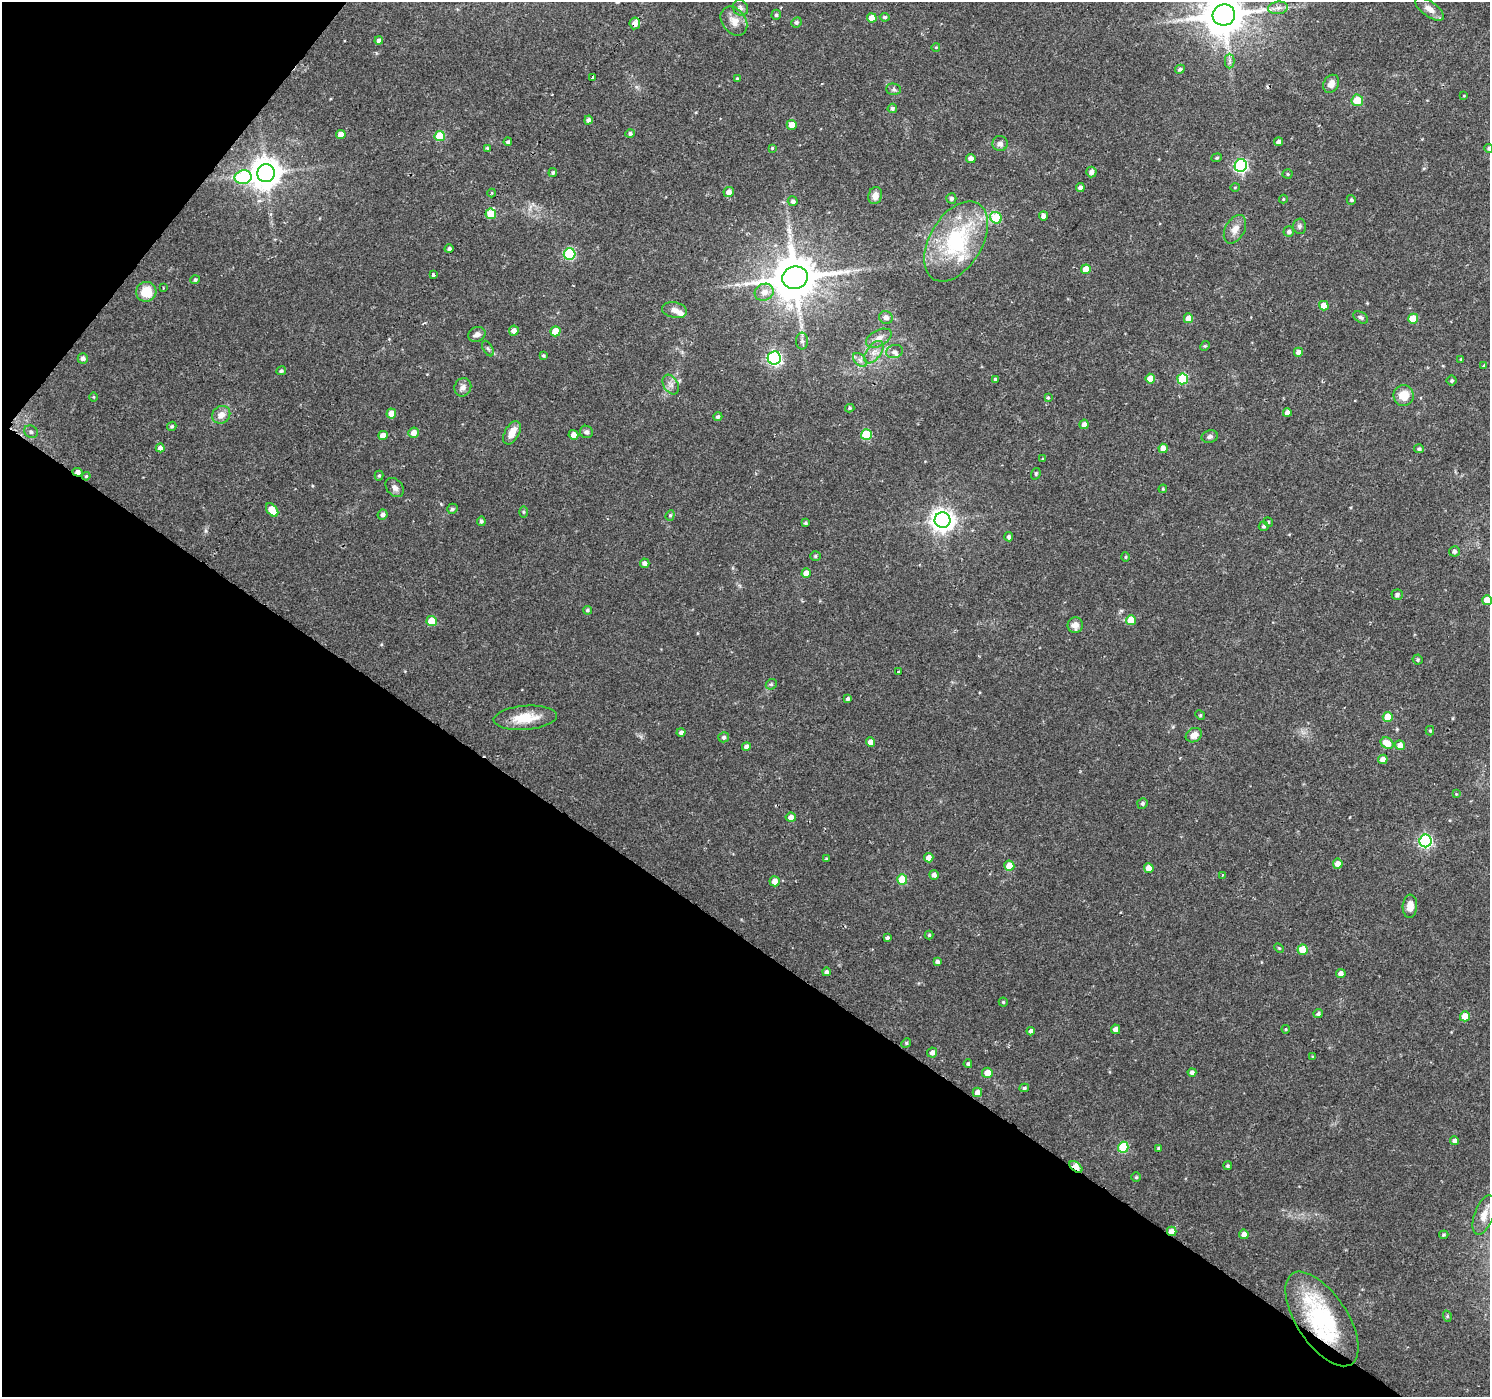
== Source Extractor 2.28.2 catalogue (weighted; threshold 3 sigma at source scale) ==
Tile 9 of 4 x 4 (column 1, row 3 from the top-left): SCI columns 1-1488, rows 1576-2970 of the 5961 x 6007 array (HDU 1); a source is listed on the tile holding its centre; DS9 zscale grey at full resolution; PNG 1492 x 1399 px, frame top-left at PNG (2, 2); each listed source drawn as its Kron ellipse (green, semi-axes under 4 px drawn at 4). Shown black and unused: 36% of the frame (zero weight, under 2 of 3 exposures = <1% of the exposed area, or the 3 px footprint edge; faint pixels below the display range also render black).
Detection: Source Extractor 2.28.2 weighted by HDU 2 'WHT'; one run over the whole footprint, this tile lists its part. Background 0.0257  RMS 0.0035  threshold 0.0158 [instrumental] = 3 sigma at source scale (4.5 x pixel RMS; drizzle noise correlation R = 1.50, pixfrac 1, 0.0396/0.0396 arcsec/px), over >= 5 px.
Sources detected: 212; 2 cosmic-ray / hot-pixel residue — neither listed nor drawn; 3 inside a brighter listed object's ellipse — not listed separately; the other 207 listed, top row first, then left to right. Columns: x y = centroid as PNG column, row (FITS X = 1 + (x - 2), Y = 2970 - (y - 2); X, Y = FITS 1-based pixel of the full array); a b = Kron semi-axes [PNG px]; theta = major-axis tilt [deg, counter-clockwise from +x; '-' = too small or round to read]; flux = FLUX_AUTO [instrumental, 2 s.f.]
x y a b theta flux
740 8 8 7 - 1.1
1278 8 10 6 7 1.6
1430 9 17 7 -35 2.7
776 15 5 4 - 0.57
1224 15 11 10 - 1300
885 17 5 4 - 0.66
872 18 5 4 - 5.2
734 21 16 12 -54 3.7
796 22 5 5 - 0.82
635 23 6 5 - 2.4
379 41 4 4 - 1.4
936 47 4 3 - 0.23
1230 61 7 5 -90 0.99
1180 69 5 4 - 0.84
593 77 4 2 - 0.82
737 79 4 3 - 0.54
1331 84 9 7 57 2.2
894 89 7 6 - 0.87
1464 96 4 3 - 0.31
1357 100 6 5 - 5.5
892 108 5 4 - 0.76
588 120 4 4 - 1
792 125 5 5 - 3.2
630 133 4 4 - 0.79
341 134 5 4 - 3.1
440 136 5 5 - 14
508 142 4 4 - 0.68
1278 142 4 4 - 1.2
1000 144 7 7 - 1.6
487 148 3 3 - 0.42
772 148 4 4 - 0.35
1489 148 4 4 - 0.64
971 158 5 4 - 1.8
1217 158 5 4 - 0.49
1241 166 6 6 - 55
1091 172 5 5 - 1.6
266 173 9 8 - 550
553 173 4 4 - 0.6
1288 174 5 4 - 0.46
243 177 8 6 13 32
1235 187 4 3 - 0.29
1080 188 4 4 - 1.3
729 192 5 5 - 2
492 193 4 4 - 0.35
875 196 9 7 71 2.3
951 198 5 5 - 0.9
1283 199 4 4 - 0.32
1351 200 5 4 - 0.58
793 201 5 5 - 1
491 214 5 5 - 7.5
1043 216 4 4 - 1.9
996 218 6 5 - 11
1299 226 7 6 - 0.95
1235 229 15 9 61 3
1289 231 5 5 - 1.1
956 241 44 26 59 36
449 249 4 4 - 0.79
570 254 6 5 - 30
1086 269 5 4 - 4.3
433 275 3 3 - 2.4
795 278 13 11 16 1600
195 280 4 4 - 0.7
163 288 4 2 - 0.29
146 292 10 10 - 7.3
764 292 10 8 25 2.8
1324 306 5 4 - 4.5
675 310 13 7 -12 2.1
886 317 7 6 - 1.6
1361 317 8 5 -31 0.79
1188 318 5 4 - 3.8
1413 319 5 5 - 9
514 331 5 5 - 1.7
555 331 5 5 - 7.9
477 334 9 7 22 1.6
879 338 14 8 28 2.6
802 341 8 6 90 1.1
1205 346 5 4 - 0.46
488 349 8 4 -62 0.67
874 352 13 7 54 2.3
894 352 8 6 14 1.1
1298 352 4 4 - 2.2
543 356 4 3 - 0.47
83 358 5 5 - 1.3
774 358 6 6 - 79
1461 359 4 3 - 0.35
860 360 8 5 -45 1.1
1484 366 4 3 - 0.49
281 371 5 4 - 0.6
995 379 4 3 - 0.65
1150 379 5 5 - 4.3
1183 379 5 5 - 20
1452 381 5 5 - 0.68
671 385 10 7 -59 1.7
463 387 9 8 - 1.7
1403 396 10 10 - 5.8
94 397 5 3 - 0.33
1048 398 3 3 - 1.4
850 408 5 4 - 0.52
1287 413 4 4 - 2
391 414 5 5 - 3.9
221 415 9 8 - 2.8
718 417 4 4 - 0.72
1084 424 5 4 - 2
172 426 5 4 - 0.6
31 432 7 6 - 0.95
586 432 7 6 - 1.1
413 433 5 5 - 2.8
512 433 13 7 62 3.8
383 435 5 4 - 2.9
573 435 5 4 - 2.2
866 435 5 5 - 16
1210 437 8 6 13 1.1
160 448 4 4 - 1.3
1163 448 4 4 - 3.6
1419 449 5 4 - 0.72
1043 459 4 3 - 0.32
78 472 5 4 - 2
1036 474 6 4 71 0.49
86 476 4 3 - 0.38
379 476 5 4 - 0.55
395 488 11 7 -49 1.7
1163 489 4 4 - 0.36
452 509 5 5 - 0.73
272 510 7 5 -49 6.2
523 512 5 3 - 0.42
383 515 5 5 - 1.1
670 515 5 4 - 0.47
942 520 8 7 - 250
481 521 4 4 - 0.73
1268 522 5 4 - 0.44
806 523 3 3 - 0.48
1264 526 5 4 - 0.69
1009 537 4 4 - 0.96
1454 551 5 5 - 1
815 556 5 4 - 0.57
1126 557 5 3 - 0.33
645 563 5 4 - 1.2
806 573 4 4 - 3.3
1397 595 5 5 - 0.83
1487 600 5 5 - 5.6
587 610 4 4 - 0.67
1131 620 5 5 - 6.8
432 621 5 5 - 9.1
1075 625 7 7 - 2.9
1417 660 5 5 - 0.5
899 672 3 3 - 0.98
771 684 6 5 - 0.61
848 699 4 3 - 0.66
1200 715 5 4 - 0.37
1388 717 5 5 - 7.1
525 718 31 12 5 8.7
1430 731 5 4 - 0.41
681 732 4 4 - 1.1
1194 735 8 6 31 3
724 737 5 5 - 1
870 742 4 4 - 2.9
1387 743 7 5 -30 4.7
1400 745 5 5 - 2.5
746 747 4 4 - 1.5
1383 759 5 4 - 2.6
1456 794 4 4 - 0.28
1142 803 5 5 - 0.8
791 817 5 4 - 2.1
1426 841 6 6 - 69
929 858 5 4 - 2.4
826 859 3 3 - 0.62
1338 864 5 5 - 2.9
1009 866 5 5 - 4.8
1149 868 5 4 - 3.8
934 875 5 4 - 1.6
1222 875 3 3 - 0.36
902 879 5 5 - 10
775 881 5 5 - 2.6
1410 906 11 7 86 3.4
929 935 4 4 - 0.48
887 938 4 3 - 2.4
1279 948 5 3 - 0.39
1303 950 5 5 - 7
937 962 4 3 - 1
826 972 4 4 - 1
1341 973 5 4 - 1.7
1003 1002 4 4 - 0.42
1318 1014 4 4 - 0.77
1465 1016 5 5 - 5.6
1116 1029 5 4 - 2
1286 1029 4 4 - 0.37
1031 1031 4 4 - 1.4
906 1043 5 4 - 0.39
932 1052 5 5 - 1.4
1312 1056 3 2 - 0.3
968 1064 4 4 - 0.66
1192 1072 4 4 - 1.4
987 1073 5 5 - 3.9
1024 1088 5 4 - 0.65
977 1092 5 5 - 2.3
1455 1141 4 4 - 1.4
1123 1147 5 5 - 18
1158 1148 4 3 - 0.41
1228 1166 4 4 - 0.63
1076 1167 7 4 -39 10
1136 1177 4 4 - 0.49
1484 1215 20 9 71 3.6
1172 1231 5 4 - 2.8
1244 1234 5 4 - 2.2
1444 1235 5 3 - 0.45
1447 1316 6 3 -73 0.39
1322 1319 54 25 -57 40
Overlapping masked pixels (flux is a lower limit): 5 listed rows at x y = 635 23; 78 472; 1076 1167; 1172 1231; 1322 1319
Isophote crosses this tile's border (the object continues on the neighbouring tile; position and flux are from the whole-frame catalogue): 3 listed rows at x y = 1224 15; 1489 148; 1487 600